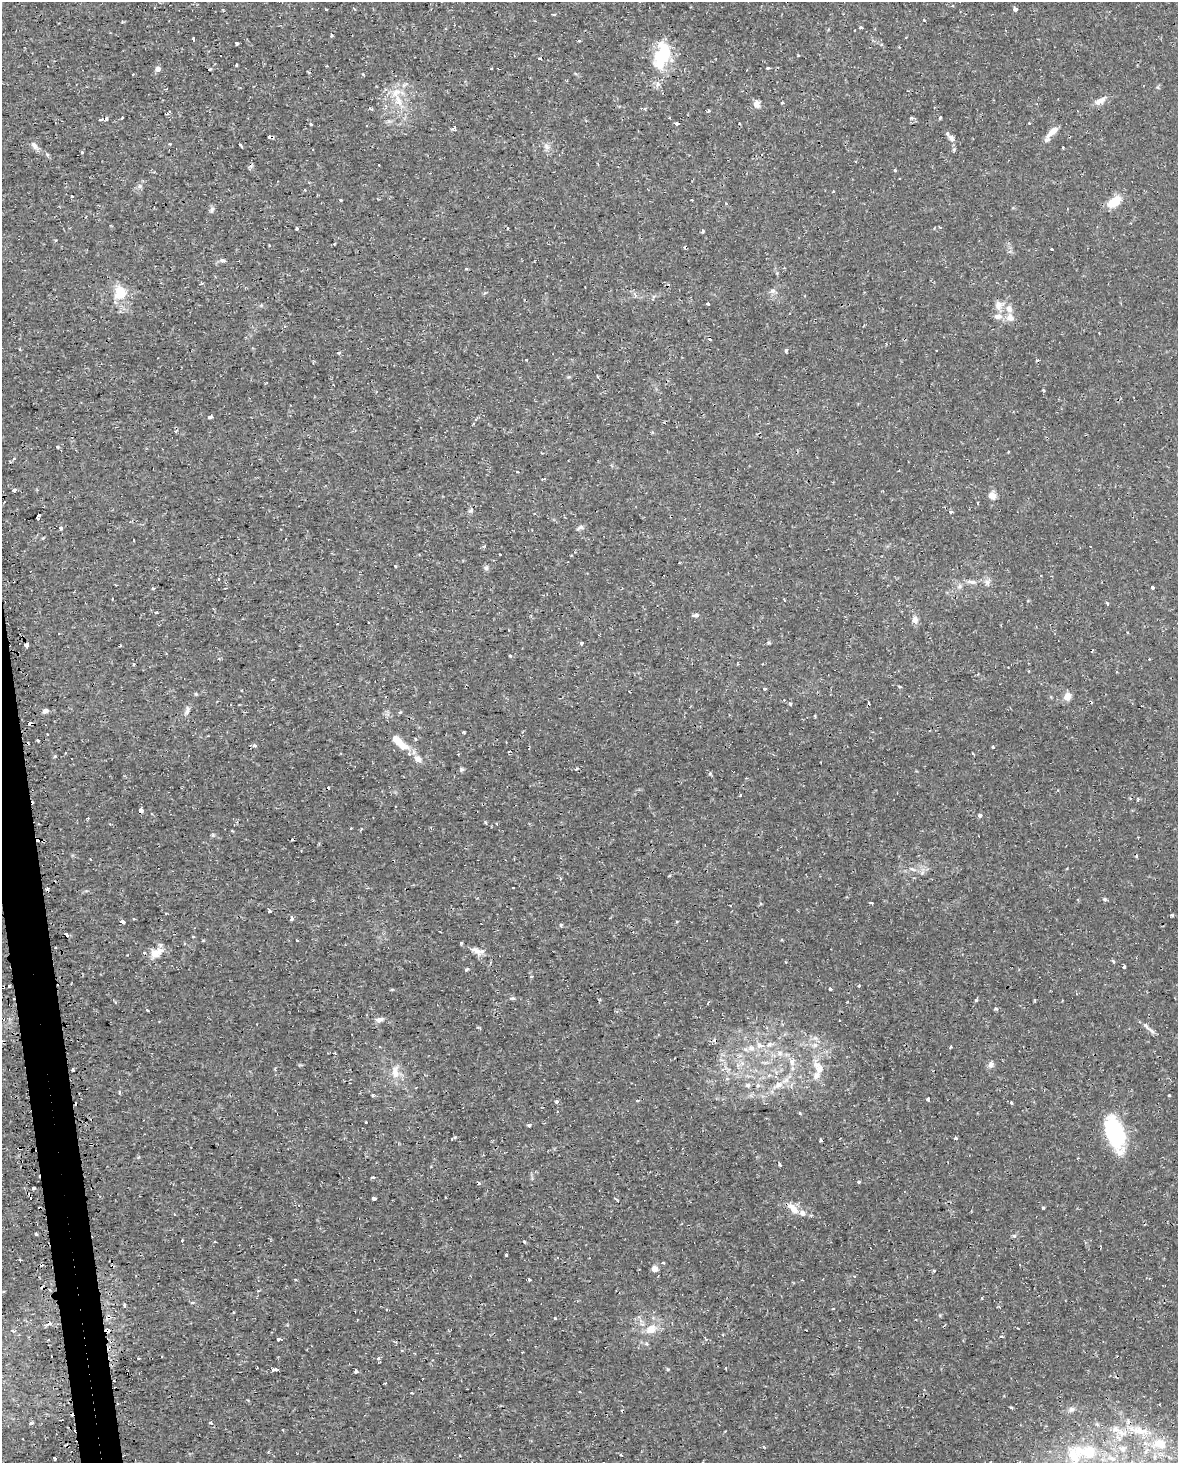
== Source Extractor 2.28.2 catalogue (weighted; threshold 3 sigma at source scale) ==
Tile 7 of 4 x 3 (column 3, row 2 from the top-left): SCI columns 2370-3545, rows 1542-3002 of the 4740 x 4499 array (HDU 1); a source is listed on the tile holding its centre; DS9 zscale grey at full resolution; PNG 1180 x 1465 px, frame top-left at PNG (2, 2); no overlay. Shown black and unused: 2% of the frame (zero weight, under 2 of 3 exposures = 3% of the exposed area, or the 3 px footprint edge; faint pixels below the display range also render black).
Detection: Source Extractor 2.28.2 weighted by HDU 2 'WHT'; one run over the whole footprint, this tile lists its part. Background 0.0102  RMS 0.0013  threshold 0.006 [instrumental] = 3 sigma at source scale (4.5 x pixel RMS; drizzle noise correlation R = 1.50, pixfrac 1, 0.0396/0.0396 arcsec/px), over >= 5 px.
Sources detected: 290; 1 inside a brighter object's white glare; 39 cosmic-ray / hot-pixel residue — not listed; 12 inside a brighter listed object's ellipse — not listed separately; the other 238 listed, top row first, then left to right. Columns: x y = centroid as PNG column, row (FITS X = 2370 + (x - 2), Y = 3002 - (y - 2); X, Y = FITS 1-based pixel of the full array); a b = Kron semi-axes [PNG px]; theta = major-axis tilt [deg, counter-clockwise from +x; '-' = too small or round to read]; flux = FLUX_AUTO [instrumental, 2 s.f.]
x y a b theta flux
952 6 4 2 - 0.12
326 9 3 2 - 0.11
1015 9 4 3 - 1.3
554 14 4 4 - 0.22
924 20 3 3 - 0.25
861 27 4 3 - 0.2
331 35 3 3 - 0.4
193 39 3 2 - 0.14
579 41 3 3 - 0.31
237 43 3 3 - 0.86
662 56 37 18 76 6.5
798 56 3 3 - 0.14
236 65 3 2 - 0.23
768 68 3 3 - 0.4
158 69 4 4 - 0.86
210 69 3 2 - 0.16
491 69 3 2 - 0.13
398 100 15 10 -67 1.7
1100 101 17 7 31 0.94
782 103 4 3 - 0.11
757 104 8 7 - 0.82
708 111 4 3 - 0.17
122 117 3 3 - 0.28
911 118 5 4 - 0.25
940 118 4 2 - 0.22
101 119 4 3 - 1.6
106 119 4 3 - 0.47
676 123 4 3 - 1.1
1029 123 3 2 - 0.12
311 124 3 3 - 0.2
1052 132 19 6 44 1.2
947 134 4 3 - 0.47
270 137 6 3 -19 0.29
951 138 8 6 -54 0.45
34 145 12 6 -52 0.64
241 146 5 2 - 0.18
546 146 9 7 -58 0.58
1063 147 3 3 - 0.094
954 150 6 4 -73 0.19
82 153 3 3 - 0.29
47 154 6 4 -20 0.19
379 165 3 3 - 0.3
895 170 3 3 - 0.4
140 186 6 5 - 0.31
305 190 3 3 - 0.13
833 191 3 2 - 0.14
72 196 3 2 - 0.19
341 200 3 3 - 0.38
1114 202 13 7 36 3.3
212 209 9 5 71 0.32
940 227 4 2 - 0.13
297 228 3 3 - 0.23
508 228 3 3 - 0.2
703 231 4 3 - 0.21
269 245 3 2 - 0.15
1051 249 3 2 - 0.12
222 260 8 5 -10 0.3
467 268 3 3 - 0.28
772 291 8 6 -1 0.39
120 293 18 15 72 3
707 304 3 3 - 0.31
999 305 14 11 37 1.1
1010 318 11 10 - 0.97
786 350 5 4 - 0.22
339 353 4 3 - 0.19
526 360 3 2 - 0.11
1043 390 4 3 - 0.12
211 417 4 3 - 0.49
473 424 4 3 - 0.13
1008 452 3 2 - 0.18
542 453 3 3 - 0.17
14 490 4 3 - 0.56
992 495 8 7 - 1
978 503 3 2 - 0.15
471 510 6 5 - 0.28
951 512 3 3 - 1
38 516 5 3 - 1.9
580 527 10 5 20 0.35
60 529 4 4 - 0.42
484 546 5 4 - 0.16
395 566 4 3 - 0.12
486 568 6 6 - 0.3
219 579 3 3 - 0.25
971 582 16 5 -6 0.72
153 588 5 3 - 0.14
1152 588 4 3 - 0.29
112 598 3 2 - 0.12
1107 604 4 3 - 0.23
156 612 4 3 - 0.12
695 615 8 3 -4 0.58
915 620 10 7 -81 0.74
582 643 5 3 - 0.17
768 643 5 3 - 0.17
26 645 4 3 - 1.1
120 646 4 3 - 0.12
510 656 4 3 - 0.17
134 664 3 3 - 0.16
764 688 3 3 - 0.45
1068 696 9 7 62 1.1
187 710 13 6 69 0.52
45 711 6 5 - 0.47
815 716 3 2 - 0.15
464 732 3 3 - 0.14
38 740 3 2 - 0.15
399 742 27 8 -41 2.1
254 746 5 4 - 0.36
993 747 3 3 - 0.34
509 751 3 2 - 0.13
55 756 4 3 - 0.15
461 769 6 5 - 0.23
576 769 4 3 - 0.12
710 773 5 4 - 0.21
741 796 3 3 - 0.4
1138 800 5 3 - 0.18
141 810 5 5 - 0.4
980 815 3 3 - 0.59
88 818 3 2 - 0.24
485 822 3 3 - 0.24
38 824 2 2 - 0.12
497 824 4 3 - 0.1
705 845 3 2 - 0.084
90 859 3 2 - 0.11
913 869 9 3 -13 0.33
669 876 5 3 - 0.13
513 888 3 3 - 0.18
1104 899 5 5 - 0.19
871 903 4 3 - 0.17
270 911 3 3 - 0.53
1172 915 4 3 - 0.2
291 918 5 4 - 0.35
123 922 4 3 - 0.76
677 922 4 3 - 0.11
561 925 4 3 - 0.19
66 934 4 3 - 0.55
297 940 3 3 - 0.59
461 943 4 3 - 0.16
478 951 17 8 -14 0.93
156 953 19 11 31 1.6
1113 961 4 3 - 0.26
1124 967 3 3 - 0.26
466 969 4 3 - 0.22
9 986 3 3 - 0.22
859 986 3 2 - 0.11
3 987 3 3 - 0.35
392 989 5 3 - 0.14
830 989 3 3 - 0.25
512 998 7 5 17 0.21
13 999 3 2 - 0.2
113 1000 6 3 -58 0.16
976 1000 4 4 - 0.19
995 1008 4 3 - 0.34
147 1010 3 3 - 0.14
379 1019 12 6 5 0.54
1152 1031 14 5 -41 0.49
769 1044 6 5 - 0.35
815 1045 7 6 - 0.48
951 1047 4 3 - 0.15
751 1048 10 9 - 0.88
780 1053 7 6 - 0.47
792 1062 11 7 -86 0.84
991 1064 7 6 - 0.59
819 1069 15 11 75 1.5
73 1070 3 3 - 0.36
395 1072 19 9 -88 1.5
747 1085 7 5 1 0.31
758 1085 6 5 - 0.28
778 1085 11 8 37 0.99
119 1092 4 3 - 0.17
372 1095 3 3 - 0.28
1169 1095 3 3 - 0.16
928 1099 4 3 - 0.38
638 1100 4 3 - 0.17
557 1102 4 3 - 0.27
1011 1103 4 3 - 0.2
557 1111 3 3 - 0.15
800 1113 5 3 - 0.12
366 1122 3 2 - 0.11
529 1125 3 3 - 0.37
1114 1134 36 18 -78 11
452 1138 7 3 34 0.18
956 1138 5 4 - 0.17
821 1140 4 2 - 0.2
90 1144 3 2 - 0.16
1078 1158 3 3 - 0.1
780 1164 4 3 - 0.19
373 1177 4 3 - 0.14
859 1182 3 3 - 0.75
478 1183 4 4 - 0.21
33 1189 3 3 - 0.77
374 1198 4 3 - 0.65
30 1199 3 3 - 0.82
793 1208 18 8 -45 1.4
1043 1208 3 3 - 0.34
36 1234 3 3 - 0.2
1014 1236 5 5 - 0.22
182 1240 3 3 - 0.37
524 1242 3 3 - 0.21
506 1255 3 3 - 0.32
20 1260 3 2 - 0.2
663 1263 3 3 - 0.45
112 1266 5 4 - 0.34
654 1269 5 4 - 1.4
933 1271 3 3 - 0.27
529 1279 3 3 - 0.62
295 1280 3 3 - 0.24
49 1290 3 3 - 0.19
124 1305 3 3 - 0.21
833 1309 3 3 - 0.13
555 1318 3 3 - 0.25
357 1320 3 2 - 0.087
651 1329 12 9 39 1.7
108 1330 4 3 - 1.4
13 1331 5 3 - 0.15
723 1335 3 3 - 0.11
1002 1336 5 2 - 0.14
278 1339 4 3 - 0.33
522 1352 3 2 - 0.23
162 1356 2 2 - 0.1
138 1358 2 2 - 0.12
379 1358 6 5 - 0.41
667 1369 5 3 - 0.13
275 1370 6 3 5 1
356 1371 4 4 - 0.24
386 1383 4 3 - 0.13
580 1392 3 2 - 0.12
412 1393 3 2 - 0.13
1011 1407 4 3 - 0.17
1072 1409 8 6 13 0.39
210 1422 5 4 - 0.22
32 1423 4 3 - 0.28
1115 1429 10 8 -6 0.86
1140 1431 26 10 -9 2.5
1160 1444 18 12 -8 2.6
1123 1449 9 7 -65 0.58
621 1455 3 3 - 0.16
1073 1455 22 13 -66 2.8
1090 1455 16 10 -11 2.1
55 1458 3 3 - 0.23
Overlapping masked pixels (flux is a lower limit): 7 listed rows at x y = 662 56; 270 137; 3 987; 13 999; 90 1144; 112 1266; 108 1330
Unlisted compact peaks at least as high as the median listed source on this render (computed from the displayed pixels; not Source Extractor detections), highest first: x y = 196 694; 57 447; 213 835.